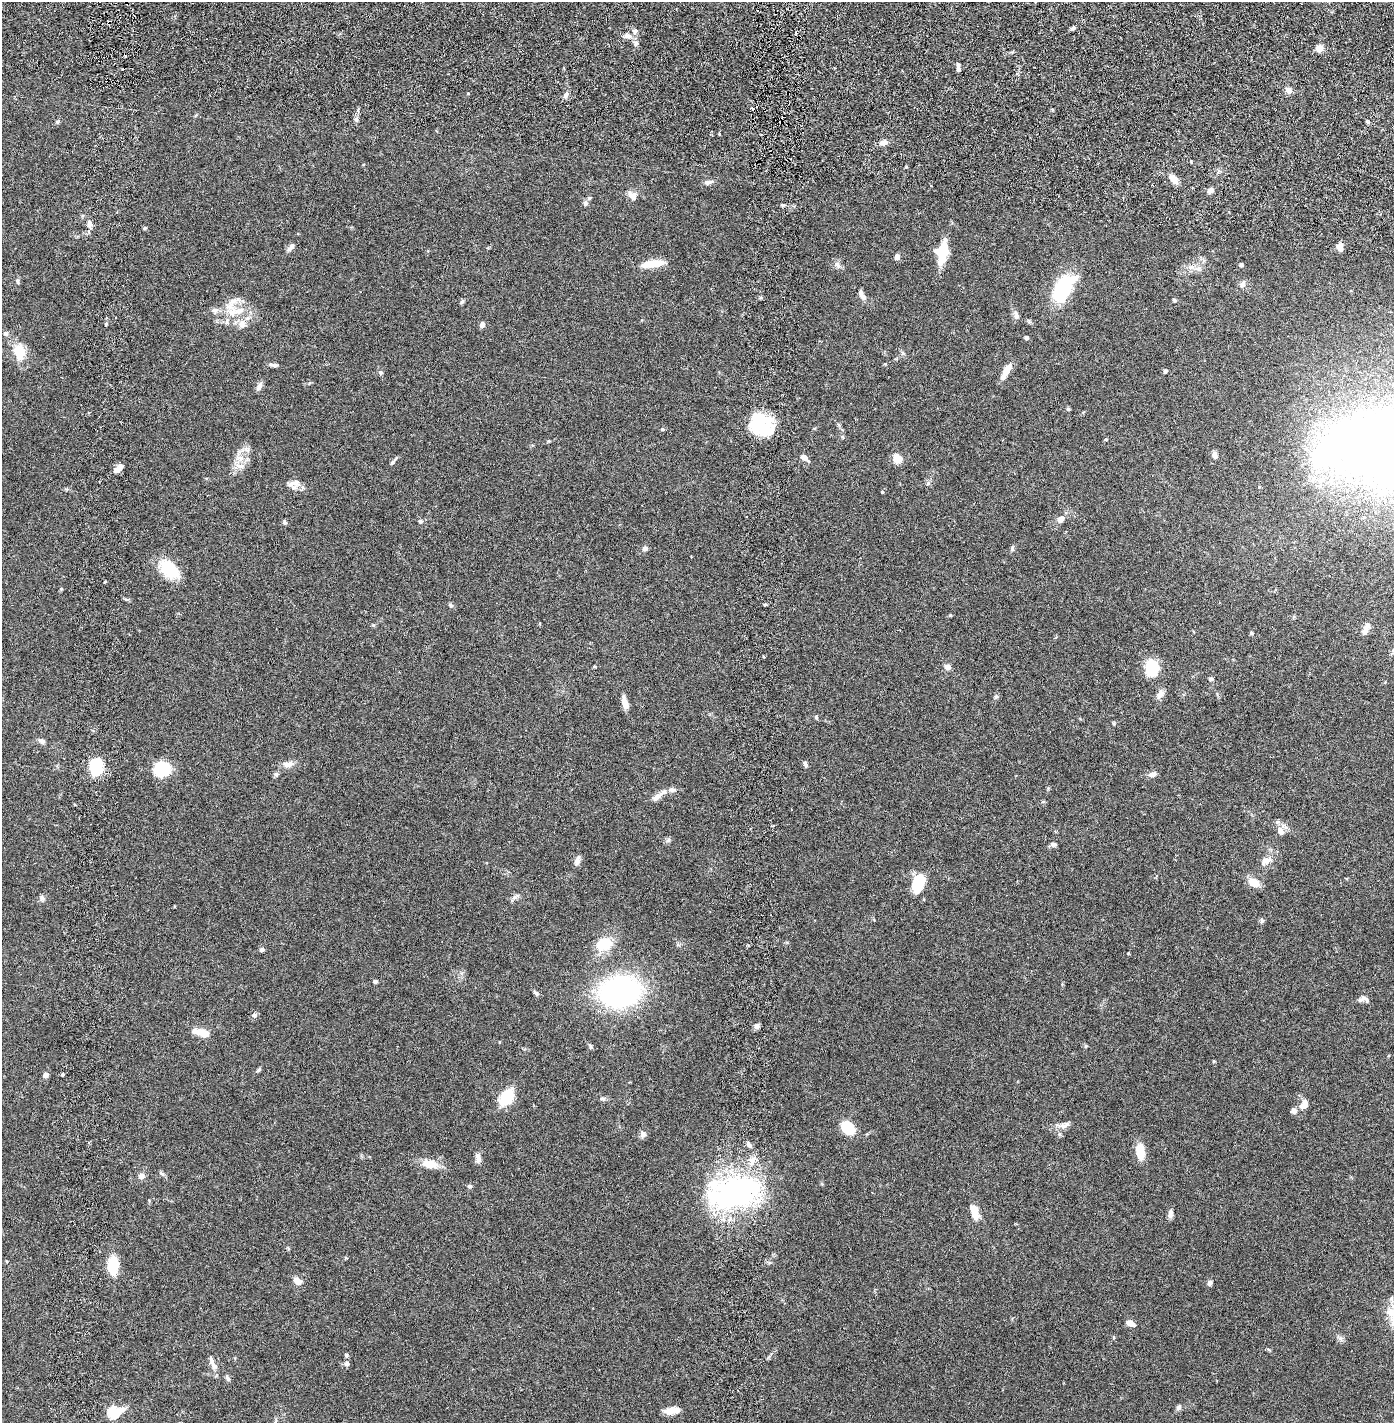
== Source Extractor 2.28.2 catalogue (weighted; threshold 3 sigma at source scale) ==
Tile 7 of 4 x 4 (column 3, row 2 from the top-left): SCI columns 2889-4280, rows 2930-4350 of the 5886 x 5856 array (HDU 1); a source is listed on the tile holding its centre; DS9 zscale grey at full resolution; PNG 1396 x 1425 px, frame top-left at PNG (2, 2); no overlay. Shown black and unused: <1% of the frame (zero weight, under 2 of 6 exposures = <1% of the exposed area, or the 3 px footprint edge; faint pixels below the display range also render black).
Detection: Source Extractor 2.28.2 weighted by HDU 2 'WHT'; one run over the whole footprint, this tile lists its part. Background 0.0412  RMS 0.004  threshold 0.0162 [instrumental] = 3 sigma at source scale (4.09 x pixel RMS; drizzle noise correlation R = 1.36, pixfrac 0.8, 0.05/0.05 arcsec/px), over >= 5 px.
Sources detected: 165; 2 inside a brighter object's white glare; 5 cosmic-ray / hot-pixel residue — not listed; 8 inside a brighter listed object's ellipse — not listed separately; the other 150 listed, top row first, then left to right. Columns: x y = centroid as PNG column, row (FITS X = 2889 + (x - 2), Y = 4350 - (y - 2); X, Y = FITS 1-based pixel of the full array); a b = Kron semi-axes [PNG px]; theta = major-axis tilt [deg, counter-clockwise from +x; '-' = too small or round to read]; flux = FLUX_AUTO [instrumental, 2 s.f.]
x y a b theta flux
1073 28 6 4 29 0.52
635 31 8 7 - 0.79
627 36 13 6 -5 1.2
636 43 7 5 73 0.64
1319 48 8 7 - 1.7
958 65 7 4 -89 0.53
1288 90 7 7 - 1.3
565 95 9 5 55 0.75
57 122 5 5 - 0.32
719 134 3 3 - 0.21
883 143 9 6 21 1.4
1173 179 13 7 -51 1.8
708 182 13 5 10 0.83
1210 190 7 6 - 0.96
632 196 14 9 -59 1.7
589 198 6 5 - 0.34
585 203 7 6 - 0.67
783 205 5 3 - 0.35
89 224 11 6 -90 1.1
144 228 5 4 - 0.33
1340 247 10 7 -78 1.3
290 248 14 6 48 0.92
942 252 27 14 80 6.1
897 257 7 5 79 1
652 264 29 8 7 3.9
1241 264 4 4 - 0.51
837 265 11 7 -44 0.98
1191 267 10 5 27 1
18 282 10 4 -75 0.48
1242 284 10 7 59 0.95
1063 289 21 11 56 26
862 295 14 6 -64 1.3
1174 300 5 4 - 0.32
462 301 7 4 62 0.42
236 311 35 13 9 6.2
1016 315 13 7 -69 0.95
242 324 13 12 - 2
482 325 6 5 - 1
6 334 8 6 -44 0.56
1026 338 4 4 - 0.74
19 352 22 15 -80 4.7
903 353 6 5 - 0.47
274 365 12 4 -6 0.72
1165 371 4 4 - 0.6
381 372 6 5 - 0.45
1006 372 19 6 60 2.9
259 386 13 5 63 0.89
762 426 33 13 -8 6.8
662 429 5 5 - 0.26
548 441 6 3 71 0.22
1215 455 9 6 -81 1
240 458 14 9 -5 2.1
804 458 9 5 -39 1.5
897 458 11 9 -39 2.4
393 462 12 4 49 0.53
116 470 7 6 - 1.2
295 483 19 9 7 1.8
928 484 6 4 1 0.36
882 492 3 3 - 0.29
1061 519 9 7 47 1.4
420 521 6 5 - 0.47
284 522 6 5 - 0.44
645 548 6 5 - 0.75
169 569 24 15 -44 8.4
61 589 5 4 - 0.27
127 599 6 4 17 0.29
765 604 5 3 - 0.25
451 605 7 5 -51 0.45
950 615 4 4 - 0.25
539 624 4 3 - 0.26
373 625 5 5 - 0.27
1366 629 16 7 66 1.6
1251 633 5 4 - 0.28
764 657 3 3 - 0.32
594 666 4 3 - 0.19
947 667 7 7 - 1.1
1152 668 15 11 86 9.8
1211 679 7 4 0 0.35
1160 694 14 8 52 1.3
996 697 7 5 88 0.45
625 703 14 6 -77 2.1
816 717 5 5 - 0.31
1113 723 6 3 -71 0.23
42 741 7 6 - 0.82
288 764 17 8 5 1.6
805 764 8 5 -72 0.57
96 766 20 13 -86 7.7
162 769 15 11 24 12
276 774 7 6 - 0.47
1152 774 11 6 16 1.2
672 790 12 7 -3 1.2
656 797 18 7 38 1.7
1043 802 6 4 1 0.27
1280 831 11 8 -60 1.7
668 840 7 6 - 0.5
1054 844 8 5 -9 0.59
577 861 13 6 72 1.1
1266 861 17 9 29 1.9
1253 882 13 9 -25 3
918 884 21 13 74 6.8
42 898 8 6 -89 0.6
514 898 15 5 47 0.77
1262 920 8 5 -87 0.53
604 944 22 17 20 5.9
262 950 5 4 - 0.59
375 982 5 5 - 0.39
620 992 28 21 7 69
536 993 8 5 -47 0.51
1362 999 12 6 31 0.84
254 1015 7 6 - 0.74
756 1026 7 7 - 0.65
203 1033 17 7 -15 3.9
499 1042 4 3 - 0.17
590 1046 7 5 -65 0.43
1086 1046 6 4 88 0.26
1214 1061 4 3 - 0.26
259 1070 7 5 41 0.39
63 1074 4 3 - 0.44
46 1075 6 6 - 0.95
507 1097 19 13 54 7.3
603 1099 7 5 -25 0.53
1304 1105 11 8 61 2
1294 1111 8 7 - 0.89
1062 1126 18 7 -3 1.4
848 1128 13 9 -50 8.6
643 1134 7 7 - 1
749 1144 8 6 -59 0.7
1140 1151 16 9 -83 4.5
478 1158 12 7 -82 1.1
430 1164 21 11 -11 3.6
162 1173 9 4 -31 0.42
141 1176 8 7 - 0.98
470 1186 6 5 - 0.46
733 1193 67 35 13 51
974 1212 15 7 -73 4
1170 1214 11 6 80 0.94
346 1258 5 3 - 0.22
113 1265 14 8 88 8.5
297 1281 11 7 -35 1.7
1210 1283 7 5 51 0.73
1393 1311 42 19 26 7.3
1131 1323 9 6 -26 1.5
346 1355 5 5 - 0.41
213 1363 23 6 -68 1.5
346 1364 7 7 - 0.66
227 1378 8 5 -58 0.58
1178 1407 8 6 58 0.66
673 1410 19 7 6 2.5
113 1412 7 6 - 24
275 1421 9 3 69 0.36
Isophote crosses this tile's border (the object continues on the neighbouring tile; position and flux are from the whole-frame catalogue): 2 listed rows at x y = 1393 1311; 275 1421
Unlisted compact peaks at least as high as the median listed source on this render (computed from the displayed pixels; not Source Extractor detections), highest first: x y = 1012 549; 356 119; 1068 409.